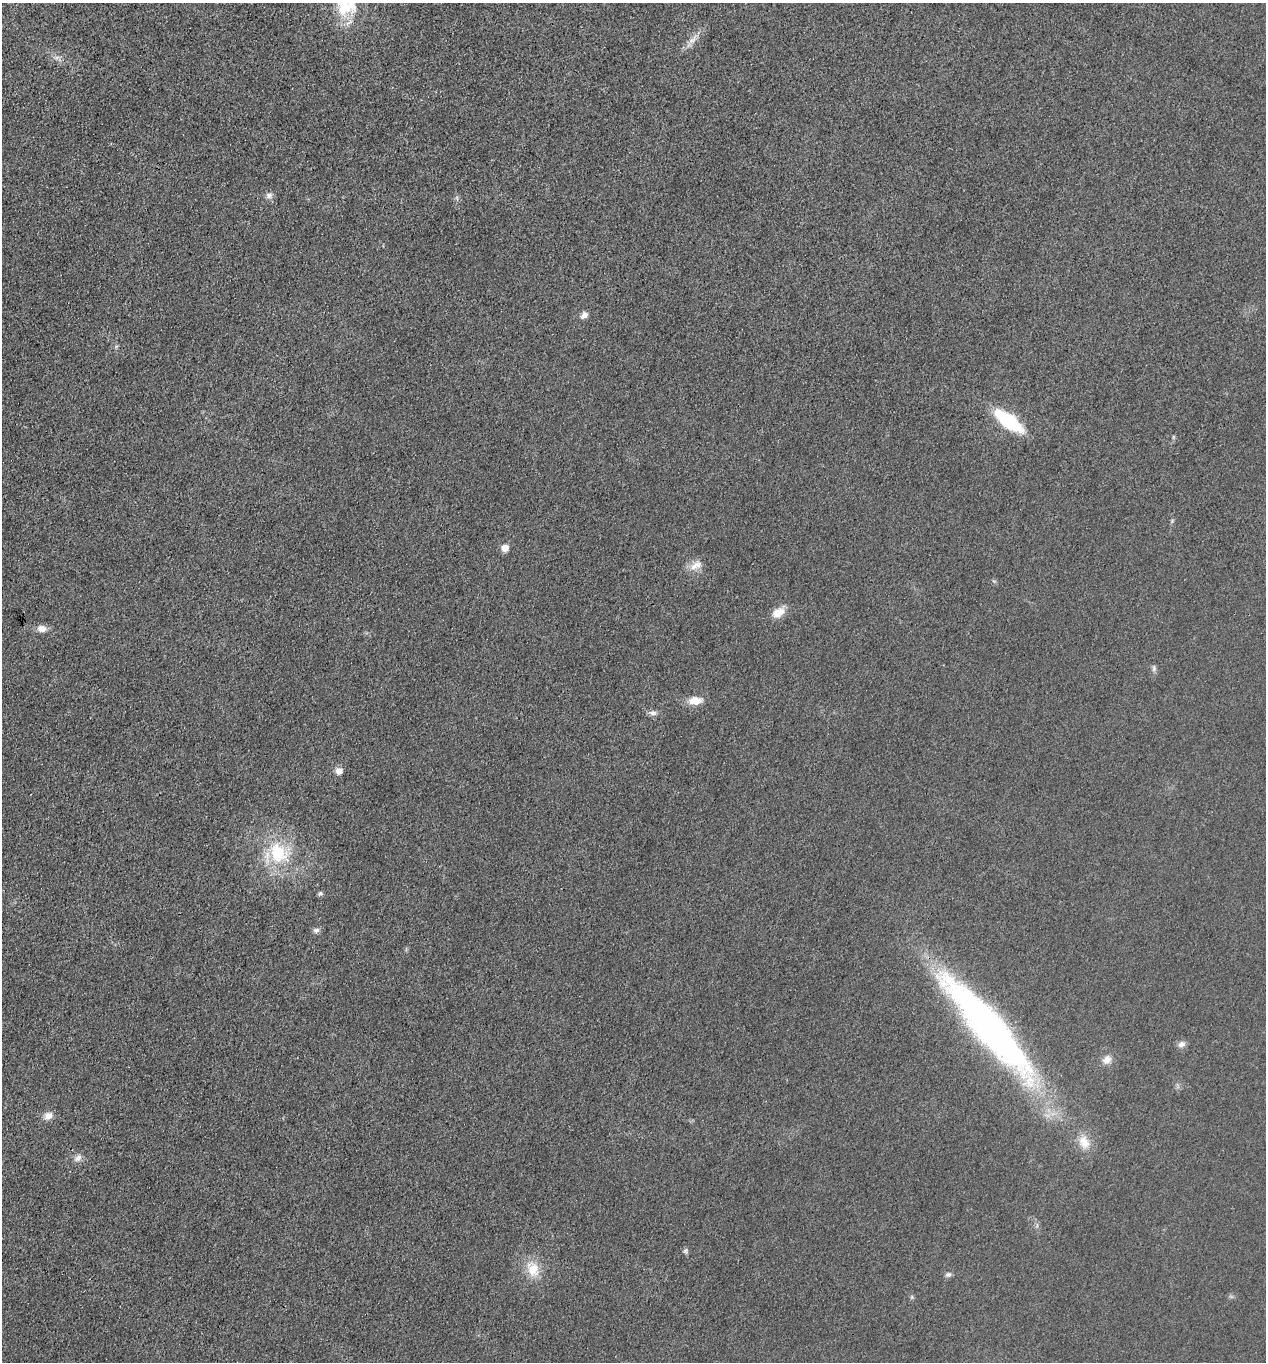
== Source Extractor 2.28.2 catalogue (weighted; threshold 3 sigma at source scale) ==
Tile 11 of 4 x 4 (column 3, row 3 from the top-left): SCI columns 2802-4065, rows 1363-2722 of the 5466 x 5451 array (HDU 1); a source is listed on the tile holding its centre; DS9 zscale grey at full resolution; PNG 1268 x 1364 px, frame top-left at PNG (2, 3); no overlay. Shown black and unused: <1% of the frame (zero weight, under 3 of 4 exposures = <1% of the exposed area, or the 3 px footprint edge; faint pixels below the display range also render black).
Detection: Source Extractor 2.28.2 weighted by HDU 2 'WHT'; one run over the whole footprint, this tile lists its part. Background 0.0176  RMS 0.006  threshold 0.0269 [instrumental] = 3 sigma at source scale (4.5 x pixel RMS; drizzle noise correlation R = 1.50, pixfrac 1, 0.05/0.05 arcsec/px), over >= 5 px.
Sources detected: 27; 1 inside a brighter listed object's ellipse — not listed separately; the other 26 listed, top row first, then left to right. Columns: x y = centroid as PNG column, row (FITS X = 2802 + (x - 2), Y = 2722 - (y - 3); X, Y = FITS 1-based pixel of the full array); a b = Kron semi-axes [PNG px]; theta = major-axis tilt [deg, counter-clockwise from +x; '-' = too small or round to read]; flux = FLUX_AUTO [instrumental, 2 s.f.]
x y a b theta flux
345 7 24 22 -40 22
692 41 7 4 -18 1.4
269 195 10 8 25 2.3
457 198 6 4 -73 0.99
584 315 11 7 40 2.6
1009 421 29 11 -36 40
505 548 5 5 - 8.1
696 565 20 9 29 5.8
778 613 16 10 31 7.8
42 629 12 9 -6 4.1
1154 669 8 6 90 1.5
695 701 17 9 6 7.4
653 713 11 6 -1 2.3
339 771 8 8 - 3.7
278 853 32 25 -58 32
320 893 7 6 - 1.1
316 930 9 6 18 1.8
989 1026 126 26 -49 300
1181 1044 10 7 21 2.7
1107 1060 11 9 43 4.5
48 1116 11 9 29 4.3
1084 1142 20 13 -67 9
78 1158 12 8 39 2.9
685 1251 8 5 72 1.3
533 1269 22 16 -66 12
948 1275 7 6 - 1.6
Isophote crosses this tile's border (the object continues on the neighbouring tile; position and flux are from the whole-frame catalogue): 1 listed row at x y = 345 7